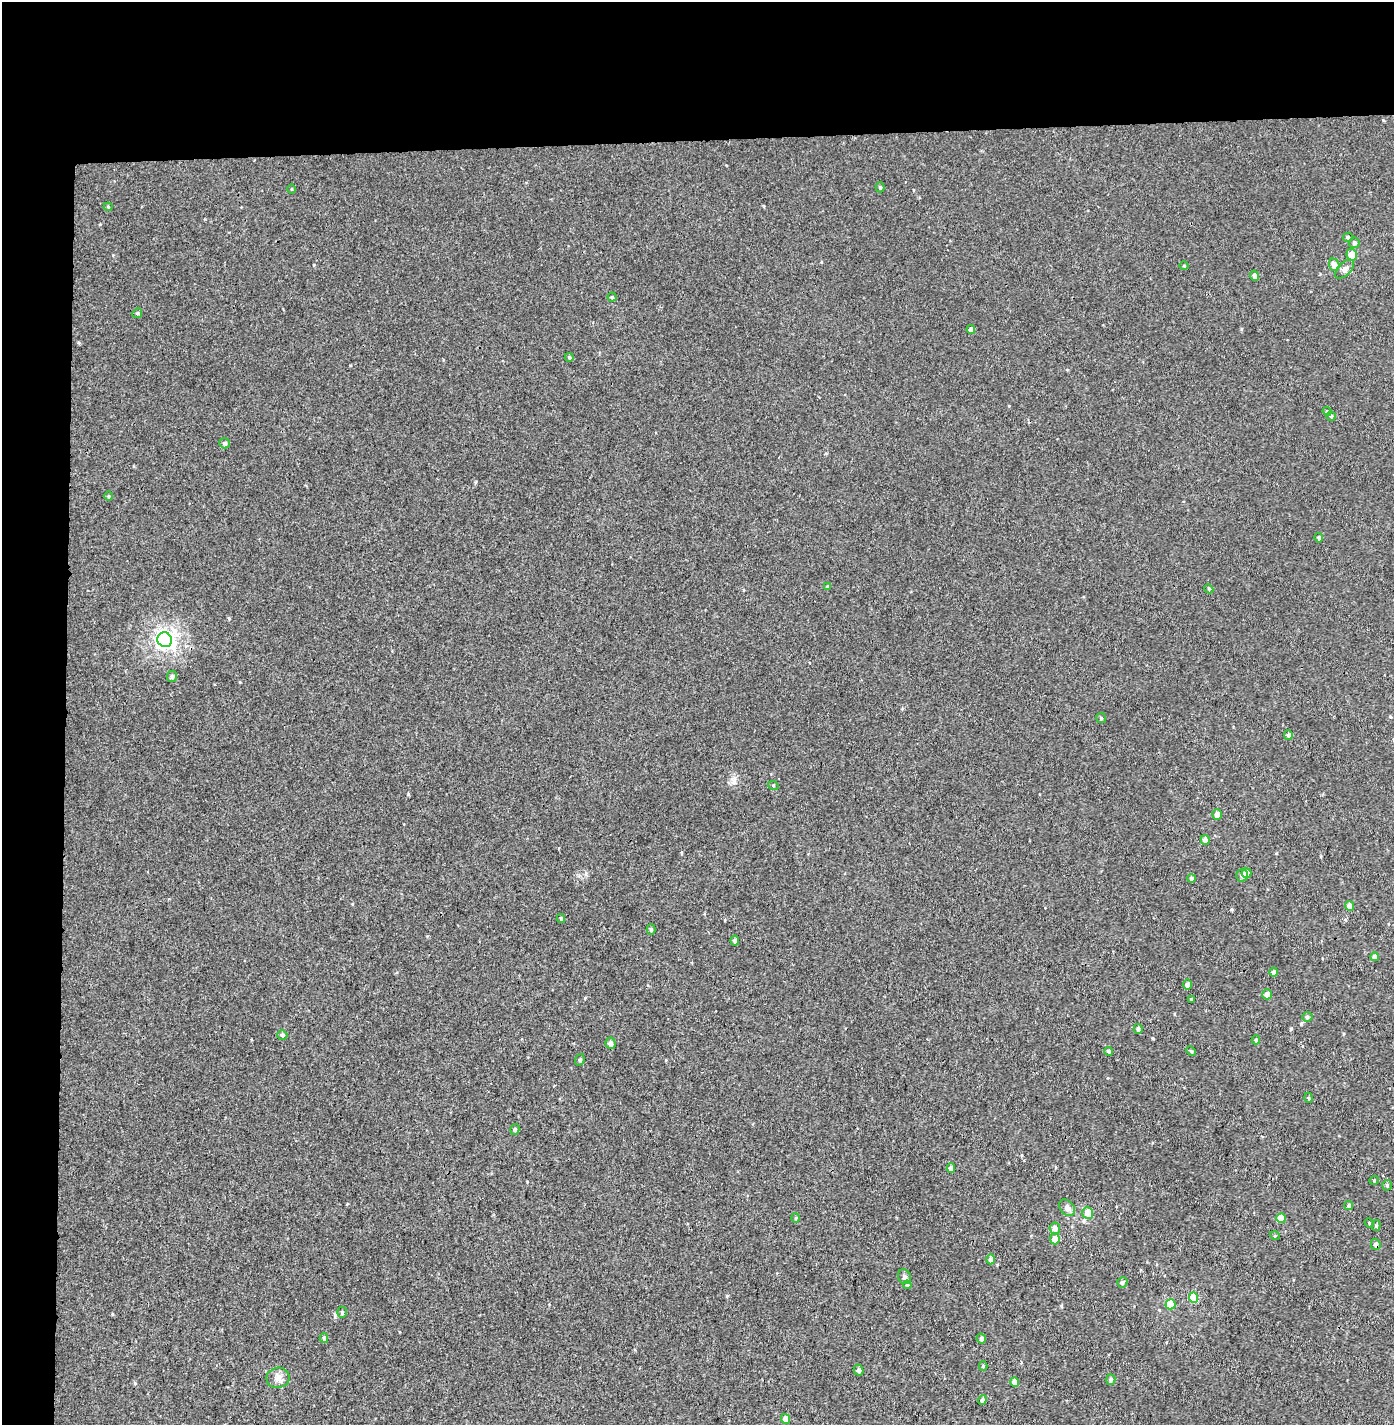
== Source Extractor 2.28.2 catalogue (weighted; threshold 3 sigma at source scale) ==
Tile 1 of 3 x 3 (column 1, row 1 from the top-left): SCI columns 39-1430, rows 2970-4392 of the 4243 x 4517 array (HDU 1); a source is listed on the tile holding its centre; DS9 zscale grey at full resolution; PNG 1396 x 1427 px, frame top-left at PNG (2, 2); each listed source drawn as its Kron ellipse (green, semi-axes under 4 px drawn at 4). Shown black and unused: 14% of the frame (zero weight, under 3 of 4 exposures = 6% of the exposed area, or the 3 px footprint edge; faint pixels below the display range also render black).
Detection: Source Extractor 2.28.2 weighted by HDU 2 'WHT'; one run over the whole footprint, this tile lists its part. Background 0.00101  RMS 0.0036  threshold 0.0163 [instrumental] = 3 sigma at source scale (4.5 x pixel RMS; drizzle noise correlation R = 1.50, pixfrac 1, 0.0396/0.0396 arcsec/px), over >= 5 px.
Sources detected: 80; all 80 listed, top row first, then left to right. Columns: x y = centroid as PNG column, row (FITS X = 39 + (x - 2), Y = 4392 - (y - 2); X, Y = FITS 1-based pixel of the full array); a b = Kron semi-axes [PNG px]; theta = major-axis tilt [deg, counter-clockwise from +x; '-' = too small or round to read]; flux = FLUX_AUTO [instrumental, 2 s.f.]
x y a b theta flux
880 187 5 4 - 0.5
292 189 4 3 - 0.3
108 207 4 3 - 0.39
1348 237 5 4 - 0.58
1354 243 5 5 - 0.77
1352 255 6 5 - 3.5
1334 265 6 5 - 2.3
1184 266 4 3 - 0.3
1345 269 12 6 46 1.6
1254 276 5 4 - 0.98
612 297 4 4 - 0.49
137 313 5 4 - 0.46
971 330 4 4 - 1.4
569 357 4 4 - 0.4
1327 411 4 4 - 0.41
1331 416 5 4 - 0.6
225 443 5 5 - 0.83
109 496 5 3 - 0.37
1319 538 5 4 - 0.72
827 587 4 4 - 0.49
1209 589 5 3 - 0.36
165 640 7 7 - 130
172 676 6 5 - 0.8
1101 718 5 5 - 0.53
1288 735 5 4 - 0.97
773 785 5 3 - 0.33
1217 815 5 4 - 2
1205 840 5 4 - 1.7
1246 873 5 5 - 2.1
1242 875 6 6 - 1
1191 878 4 4 - 1.1
1350 906 5 4 - 2.5
561 919 4 3 - 0.5
651 929 5 4 - 0.61
735 941 5 4 - 0.87
1375 957 4 4 - 1.5
1274 972 4 4 - 1.3
1188 984 5 4 - 1.4
1267 994 5 5 - 2.6
1191 999 3 3 - 0.28
1307 1017 5 5 - 0.77
1138 1029 5 4 - 0.92
282 1035 5 4 - 0.73
1256 1040 4 4 - 0.72
610 1043 6 5 - 1.1
1109 1051 4 4 - 0.69
1191 1051 5 3 - 0.39
580 1060 6 4 70 0.49
1309 1098 5 3 - 0.33
515 1129 5 4 - 0.6
951 1168 5 4 - 1.7
1374 1180 5 3 - 0.28
1387 1185 5 4 - 0.66
1349 1206 5 4 - 0.65
1067 1208 9 6 -46 1.7
1088 1213 6 5 - 4.1
796 1218 5 3 - 0.36
1281 1218 5 4 - 5.4
1369 1223 5 4 - 0.43
1376 1226 5 3 - 0.43
1055 1228 6 5 - 1.7
1275 1236 5 3 - 0.31
1055 1239 5 5 - 3.3
1376 1244 5 5 - 1
991 1259 5 4 - 1.4
904 1277 8 6 -59 1
1122 1282 5 5 - 0.75
907 1285 4 3 - 0.5
1193 1298 5 4 - 9.6
1170 1304 5 5 - 7.5
342 1312 5 4 - 0.66
324 1338 5 4 - 0.56
981 1338 5 4 - 0.91
983 1366 4 4 - 0.4
859 1370 5 5 - 0.94
278 1378 11 10 - 2.2
1111 1380 5 4 - 0.83
1015 1382 5 4 - 3.3
982 1400 5 4 - 0.72
786 1419 5 4 - 2.3
Overlapping masked pixels (flux is a lower limit): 1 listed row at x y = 1376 1244
Unlisted compact peaks at least as high as the median listed source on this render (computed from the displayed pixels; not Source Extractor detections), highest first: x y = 408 794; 335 1314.